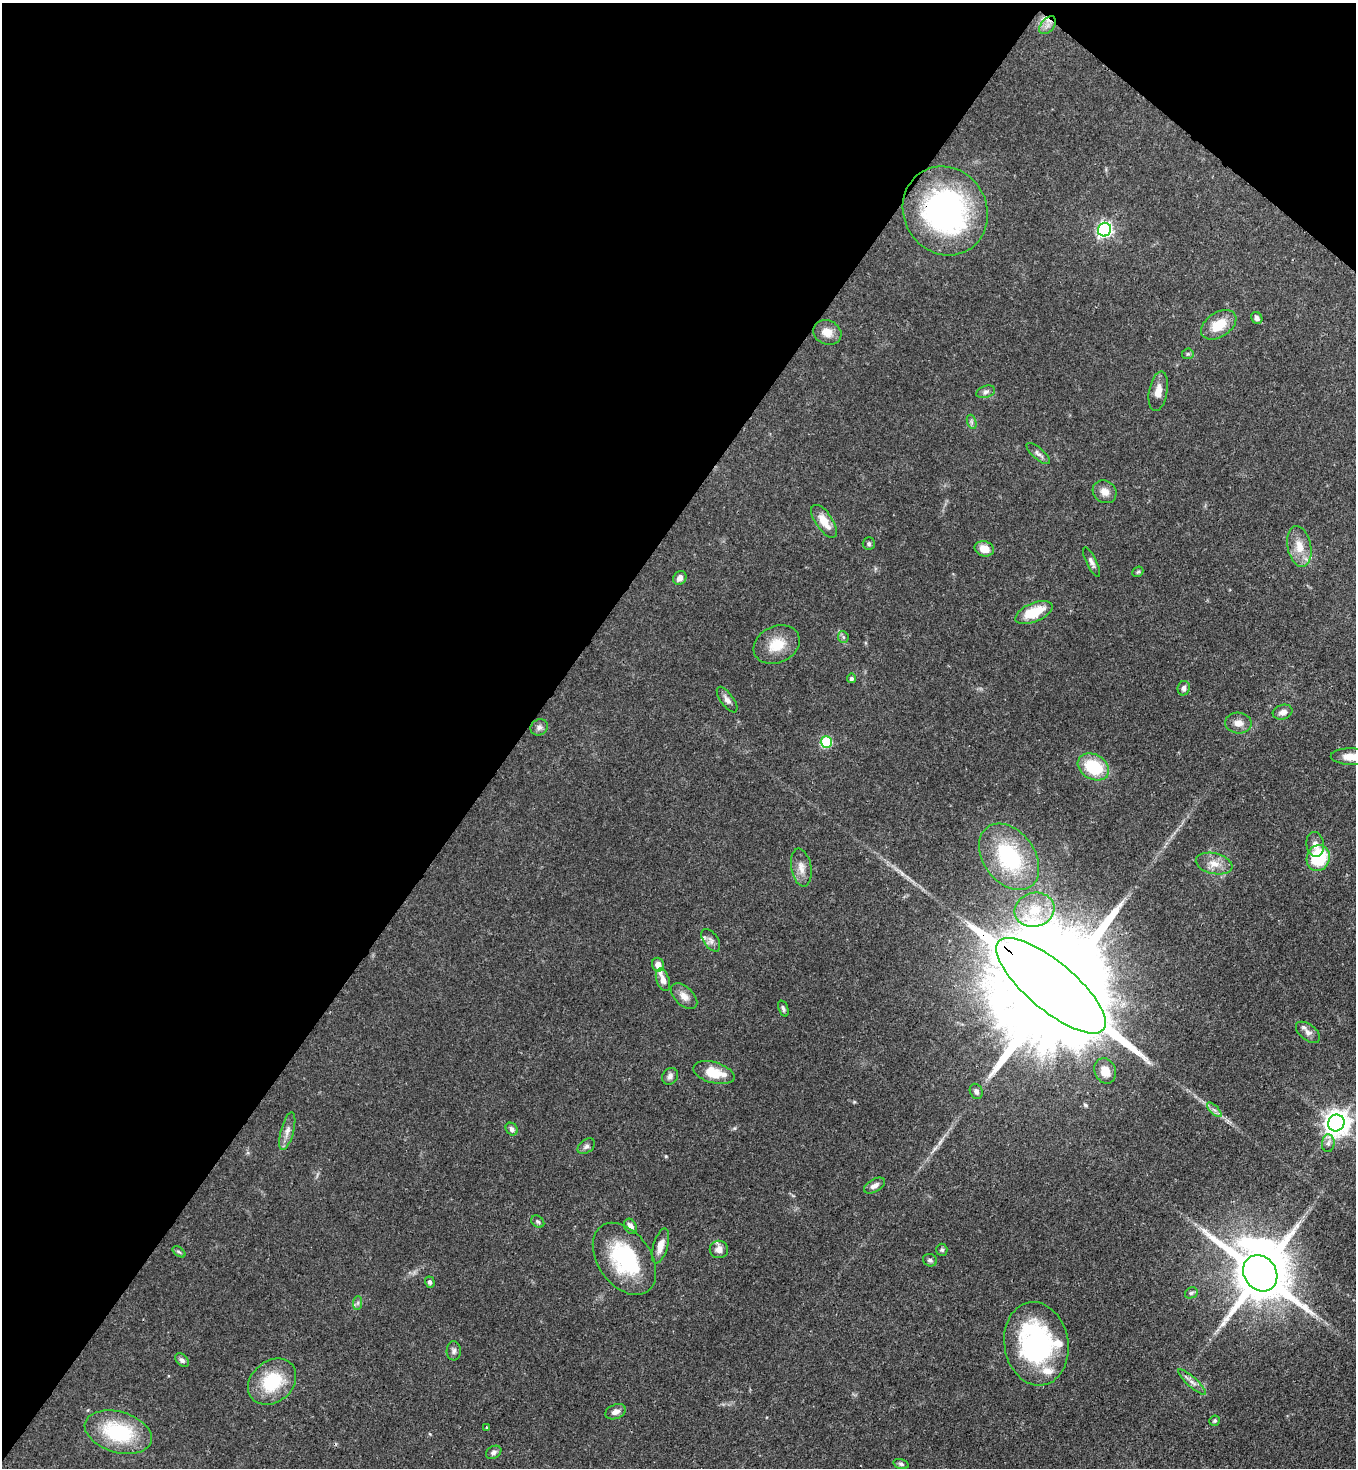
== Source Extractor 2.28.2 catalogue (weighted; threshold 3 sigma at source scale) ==
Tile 2 of 4 x 4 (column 2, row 1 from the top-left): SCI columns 1582-2935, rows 4457-5922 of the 6007 x 5984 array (HDU 1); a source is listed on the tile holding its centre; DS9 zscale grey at full resolution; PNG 1358 x 1470 px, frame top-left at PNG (2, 3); each listed source drawn as its Kron ellipse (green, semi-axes under 4 px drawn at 4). Shown black and unused: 41% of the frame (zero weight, under 3 of 4 exposures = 7% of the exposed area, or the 3 px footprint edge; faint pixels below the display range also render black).
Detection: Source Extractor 2.28.2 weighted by HDU 2 'WHT'; one run over the whole footprint, this tile lists its part. Background 0.0856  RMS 0.0039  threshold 0.0178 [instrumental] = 3 sigma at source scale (4.5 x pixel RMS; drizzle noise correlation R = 1.50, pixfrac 1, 0.05/0.05 arcsec/px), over >= 5 px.
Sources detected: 84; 2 inside a brighter object's white glare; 1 cosmic-ray / hot-pixel residue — neither listed nor drawn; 3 inside a brighter listed object's ellipse — not listed separately; the other 78 listed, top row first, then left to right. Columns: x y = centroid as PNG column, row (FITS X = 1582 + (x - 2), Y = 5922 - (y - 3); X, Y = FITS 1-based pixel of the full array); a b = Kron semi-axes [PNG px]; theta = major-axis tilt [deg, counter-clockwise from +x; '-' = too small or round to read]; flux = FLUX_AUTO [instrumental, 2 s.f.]
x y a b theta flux
1048 25 10 6 49 2.1
945 211 45 41 -60 95
1104 230 7 6 - 110
1257 318 6 5 - 1.3
1219 325 19 12 33 9.4
827 332 14 12 -24 4.4
1188 354 6 5 - 0.59
1158 391 20 9 80 4
986 392 10 6 18 1.3
972 422 7 4 -71 0.84
1038 453 15 5 -42 1.6
1105 492 12 11 - 3.3
824 521 19 8 -55 6
869 544 6 6 - 0.86
1299 546 21 11 -78 6.4
984 549 10 7 -15 4.6
1092 562 16 5 -64 1.5
1138 572 6 4 42 0.55
680 578 7 6 - 2.1
1034 612 20 9 23 12
843 637 6 5 - 0.68
777 645 24 18 25 9.3
851 678 5 4 - 0.89
1184 688 7 6 - 1.6
727 700 15 6 -54 1.9
1283 712 10 7 17 2.1
1238 723 13 10 -2 3.2
539 727 9 7 33 1.5
826 742 6 5 - 28
1351 757 20 8 -1 6.3
1093 767 16 12 -29 18
1315 844 12 9 -81 2.6
1009 857 37 25 -53 35
1318 858 13 11 72 23
1214 864 19 10 -13 4.5
801 868 19 10 -80 3.8
1034 910 20 17 16 11
711 940 13 7 -54 2
658 965 7 6 - 2.6
663 980 12 6 -70 2.5
1051 986 68 24 -40 25000
684 996 16 9 -43 3.3
783 1009 8 4 -70 0.94
1308 1032 14 8 -37 2.2
1105 1071 13 10 -65 5.3
714 1073 21 10 -15 10
670 1076 9 7 53 1.5
976 1091 8 6 -66 1.5
1214 1110 9 3 -44 1.2
1336 1123 8 8 - 410
512 1129 7 5 -51 1.4
287 1131 19 6 75 2.8
1328 1143 9 6 86 1.4
586 1146 9 6 38 1.3
875 1185 12 6 29 2
538 1221 7 5 -37 0.77
630 1226 8 6 -60 2.4
660 1246 18 7 74 3.8
719 1249 9 8 - 2.8
942 1250 6 5 - 0.75
179 1252 7 4 -36 0.66
624 1259 40 26 -54 36
930 1260 7 6 - 1.1
1260 1273 19 16 -55 3000
430 1282 5 4 - 1
1191 1293 6 5 - 0.72
358 1303 7 4 88 0.87
1036 1344 42 32 -80 64
454 1351 9 7 90 1.4
182 1360 8 5 -46 1.3
272 1382 26 20 40 20
1192 1382 18 5 -42 2.2
616 1412 11 7 21 2.2
1214 1421 5 5 - 0.69
486 1427 3 2 - 0.36
118 1432 34 20 -16 29
494 1452 8 6 31 1.2
901 1464 8 4 -16 0.82
Overlapping masked pixels (flux is a lower limit): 3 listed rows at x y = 1048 25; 945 211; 1051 986
Isophote crosses this tile's border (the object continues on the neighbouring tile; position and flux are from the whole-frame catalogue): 1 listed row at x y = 1351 757